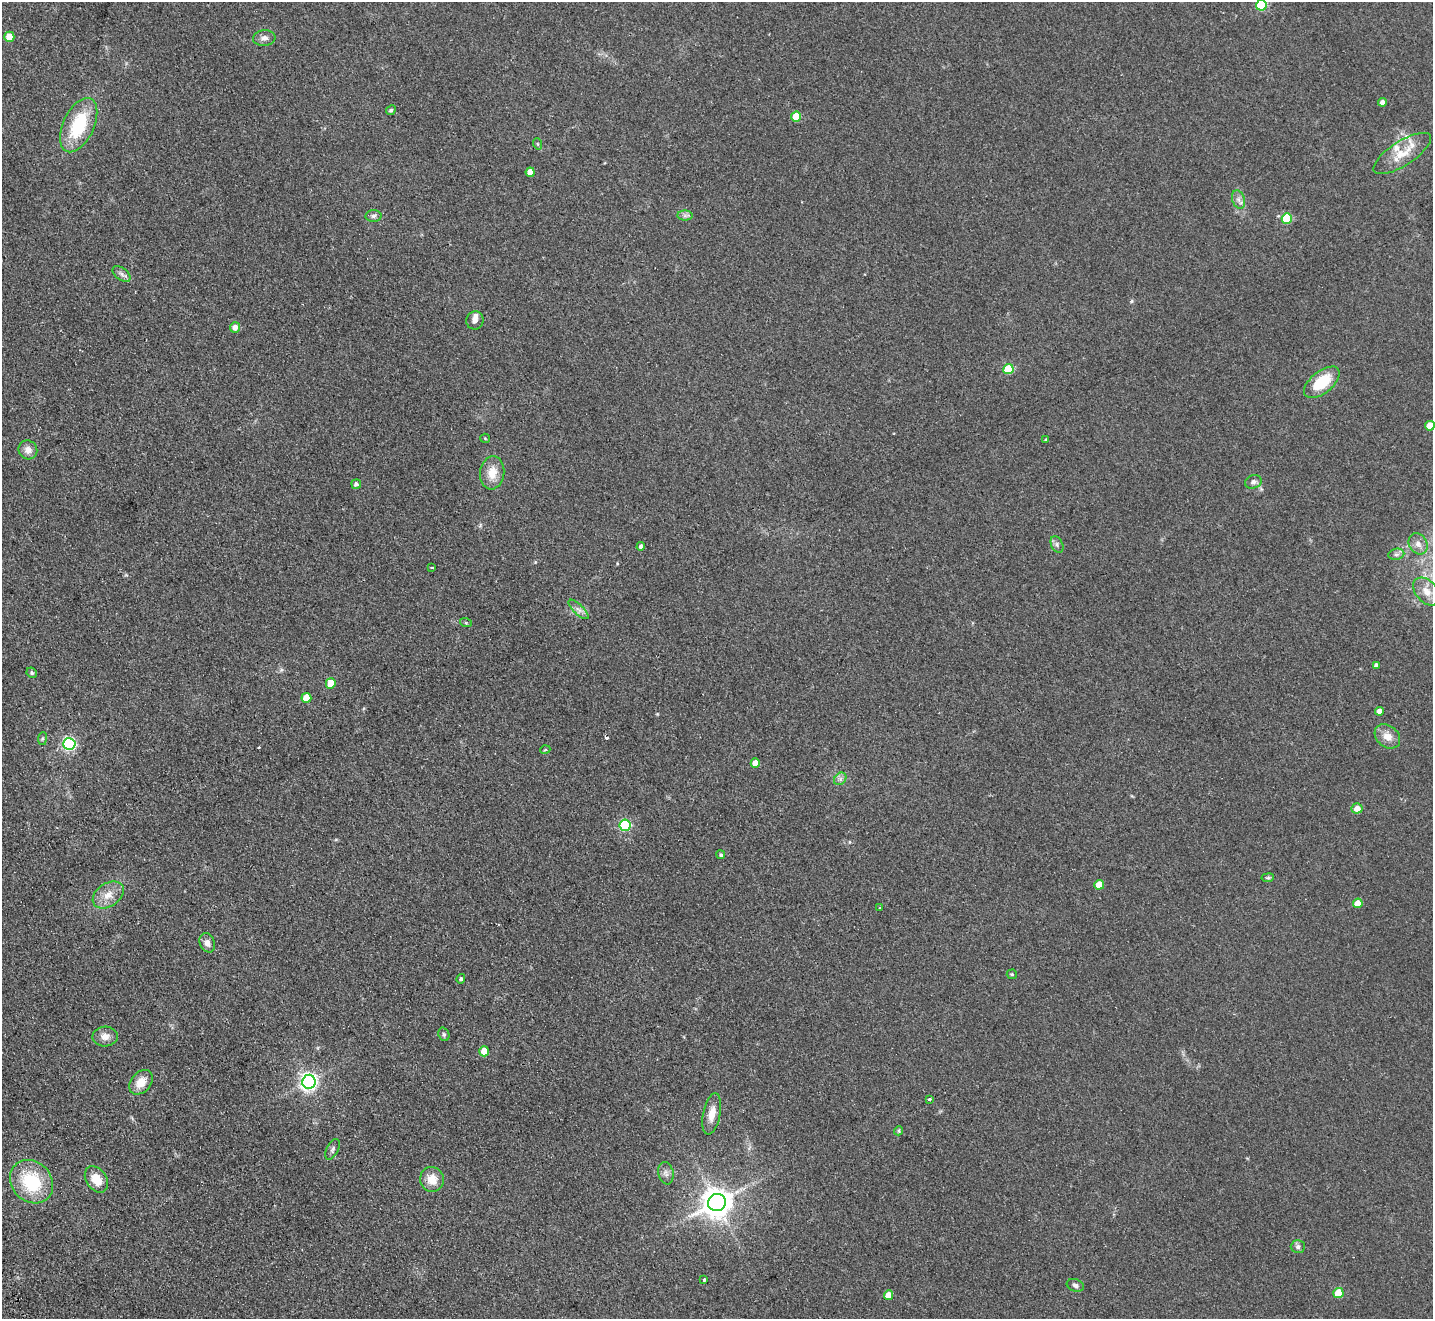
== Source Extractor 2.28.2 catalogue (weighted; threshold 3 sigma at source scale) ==
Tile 7 of 4 x 4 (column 3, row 2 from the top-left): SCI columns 2915-4345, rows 2955-4271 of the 5830 x 5776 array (HDU 1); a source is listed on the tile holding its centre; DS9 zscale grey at full resolution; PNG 1435 x 1321 px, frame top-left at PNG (2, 2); each listed source drawn as its Kron ellipse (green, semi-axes under 4 px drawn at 4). Shown black and unused: <1% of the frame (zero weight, under 2 of 3 exposures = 3% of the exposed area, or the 3 px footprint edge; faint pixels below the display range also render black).
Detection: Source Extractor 2.28.2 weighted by HDU 2 'WHT'; one run over the whole footprint, this tile lists its part. Background 0.0999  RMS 0.0098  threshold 0.044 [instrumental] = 3 sigma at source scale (4.5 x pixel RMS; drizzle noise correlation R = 1.50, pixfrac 1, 0.05/0.05 arcsec/px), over >= 5 px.
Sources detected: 79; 1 cosmic-ray / hot-pixel residue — neither listed nor drawn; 3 inside a brighter listed object's ellipse — not listed separately; the other 75 listed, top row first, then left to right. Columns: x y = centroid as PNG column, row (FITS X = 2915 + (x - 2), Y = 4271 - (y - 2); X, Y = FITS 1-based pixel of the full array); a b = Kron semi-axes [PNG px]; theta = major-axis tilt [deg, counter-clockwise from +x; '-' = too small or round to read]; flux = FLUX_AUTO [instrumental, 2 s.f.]
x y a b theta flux
1261 5 5 5 - 65
9 37 5 5 - 17
264 38 11 8 4 4.5
1382 102 4 4 - 4.9
391 110 5 4 - 1.6
796 116 5 5 - 24
79 125 29 15 65 52
538 144 6 3 -70 1
1402 153 33 12 33 20
530 172 4 4 - 9.8
1238 200 9 6 -71 3.7
374 216 8 6 3 2.4
685 216 7 5 0 2.5
1287 219 5 5 - 51
122 274 10 6 -39 3.3
475 320 9 8 - 4.4
235 327 5 5 - 6.7
1008 369 5 5 - 49
1322 382 21 11 38 34
1430 426 5 5 - 17
485 438 5 4 - 1
1046 440 3 3 - 0.98
28 450 10 9 - 6.1
492 473 16 12 83 14
1253 482 8 6 16 3
356 484 5 5 - 2.6
1057 544 9 5 -65 2.6
1418 544 11 9 -61 5.9
641 546 4 4 - 2.9
1396 554 8 5 8 2.5
432 568 4 2 - 1.3
1427 592 16 10 -48 11
579 609 13 5 -44 4.3
466 623 6 3 -18 1
1376 665 4 4 - 3.6
32 673 5 5 - 1.9
331 683 5 5 - 21
306 698 5 5 - 19
1379 711 4 4 - 6.5
1387 736 14 10 -40 9.5
42 739 6 4 82 1.4
69 744 6 6 - 180
545 750 5 3 - 0.82
755 763 5 4 - 11
840 779 7 5 46 2.8
1357 808 5 5 - 8
625 825 5 5 - 99
721 855 4 4 - 1.7
1268 878 6 4 7 1.3
1099 885 5 5 - 20
108 895 17 11 34 12
1358 903 5 4 - 16
880 907 3 3 - 0.95
207 943 10 7 -67 5
1012 974 5 5 - 1.1
461 979 4 4 - 1.7
444 1034 7 5 -69 1.8
105 1037 12 10 4 7.4
484 1051 5 5 - 17
141 1082 14 10 50 12
309 1082 7 6 - 360
929 1099 3 3 - 4.2
712 1114 21 8 79 11
899 1131 5 4 - 1.2
333 1149 11 5 64 2.7
666 1173 11 7 -79 4.1
96 1179 14 10 -55 15
432 1179 12 12 - 13
31 1182 23 20 -45 53
717 1203 9 8 - 1500
1298 1247 7 6 - 3
704 1280 3 3 - 5.4
1075 1285 9 6 -21 3.1
1338 1293 5 5 - 27
888 1295 5 4 - 12
Isophote crosses this tile's border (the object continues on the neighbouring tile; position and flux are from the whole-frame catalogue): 3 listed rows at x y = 1261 5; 1430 426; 1427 592